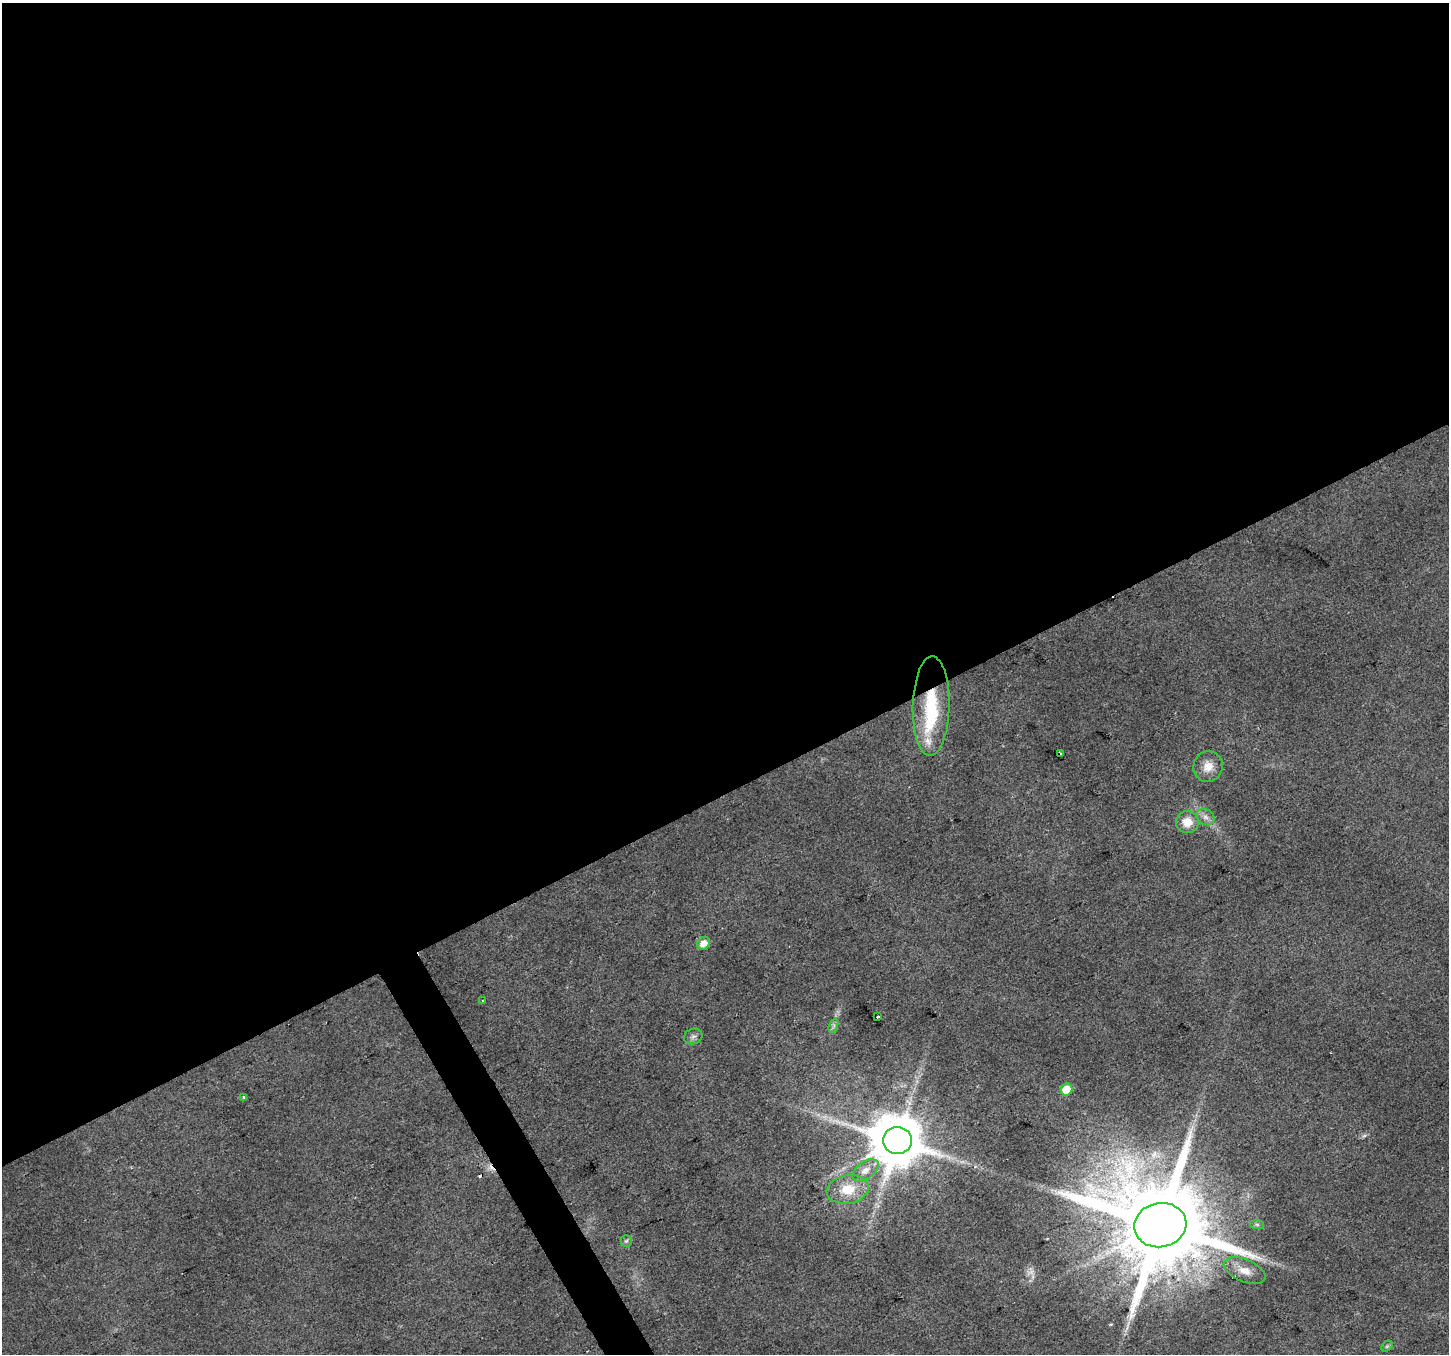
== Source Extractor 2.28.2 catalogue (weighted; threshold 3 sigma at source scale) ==
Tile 2 of 4 x 4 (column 2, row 1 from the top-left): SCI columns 1450-2896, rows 4221-5572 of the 5789 x 5676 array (HDU 1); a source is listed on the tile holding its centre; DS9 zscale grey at full resolution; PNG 1451 x 1356 px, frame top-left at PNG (2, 3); each listed source drawn as its Kron ellipse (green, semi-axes under 4 px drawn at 4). Shown black and unused: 60% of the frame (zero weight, under 2 of 3 exposures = <1% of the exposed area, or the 3 px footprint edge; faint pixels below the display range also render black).
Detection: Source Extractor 2.28.2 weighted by HDU 2 'WHT'; one run over the whole footprint, this tile lists its part. Background 0.0194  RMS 0.0082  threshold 0.0371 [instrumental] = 3 sigma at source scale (4.5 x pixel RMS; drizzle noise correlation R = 1.50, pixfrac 1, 0.0396/0.0396 arcsec/px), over >= 5 px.
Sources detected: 29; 2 too faint to see at this stretch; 1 inside a brighter object's white glare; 4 cosmic-ray / hot-pixel residue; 1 long thin detection or spike segment (spike, bleed or trail) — neither listed nor drawn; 1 inside a brighter listed object's ellipse — not listed separately; the other 20 listed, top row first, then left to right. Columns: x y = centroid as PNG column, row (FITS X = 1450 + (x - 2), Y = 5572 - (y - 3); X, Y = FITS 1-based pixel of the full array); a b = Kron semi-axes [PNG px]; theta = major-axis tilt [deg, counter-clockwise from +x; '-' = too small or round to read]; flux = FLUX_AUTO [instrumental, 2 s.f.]
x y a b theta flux
931 706 50 18 89 53
1060 754 3 2 - 0.95
1208 767 15 14 - 10
1205 817 9 7 -34 4.4
1187 822 11 11 - 12
704 943 7 6 - 8.1
483 1001 3 3 - 2.5
878 1017 4 3 - 6.8
833 1026 7 4 70 2
693 1036 9 7 21 2.9
1066 1089 6 5 - 18
243 1097 3 3 - 2.2
897 1141 14 13 - 5200
865 1170 15 8 35 7
848 1189 21 14 9 20
1257 1224 7 4 -2 1.5
1160 1225 26 22 10 19000
626 1241 6 5 - 1.7
1245 1271 22 11 -22 12
1387 1346 6 4 45 1.5
Overlapping masked pixels (flux is a lower limit): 1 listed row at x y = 931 706